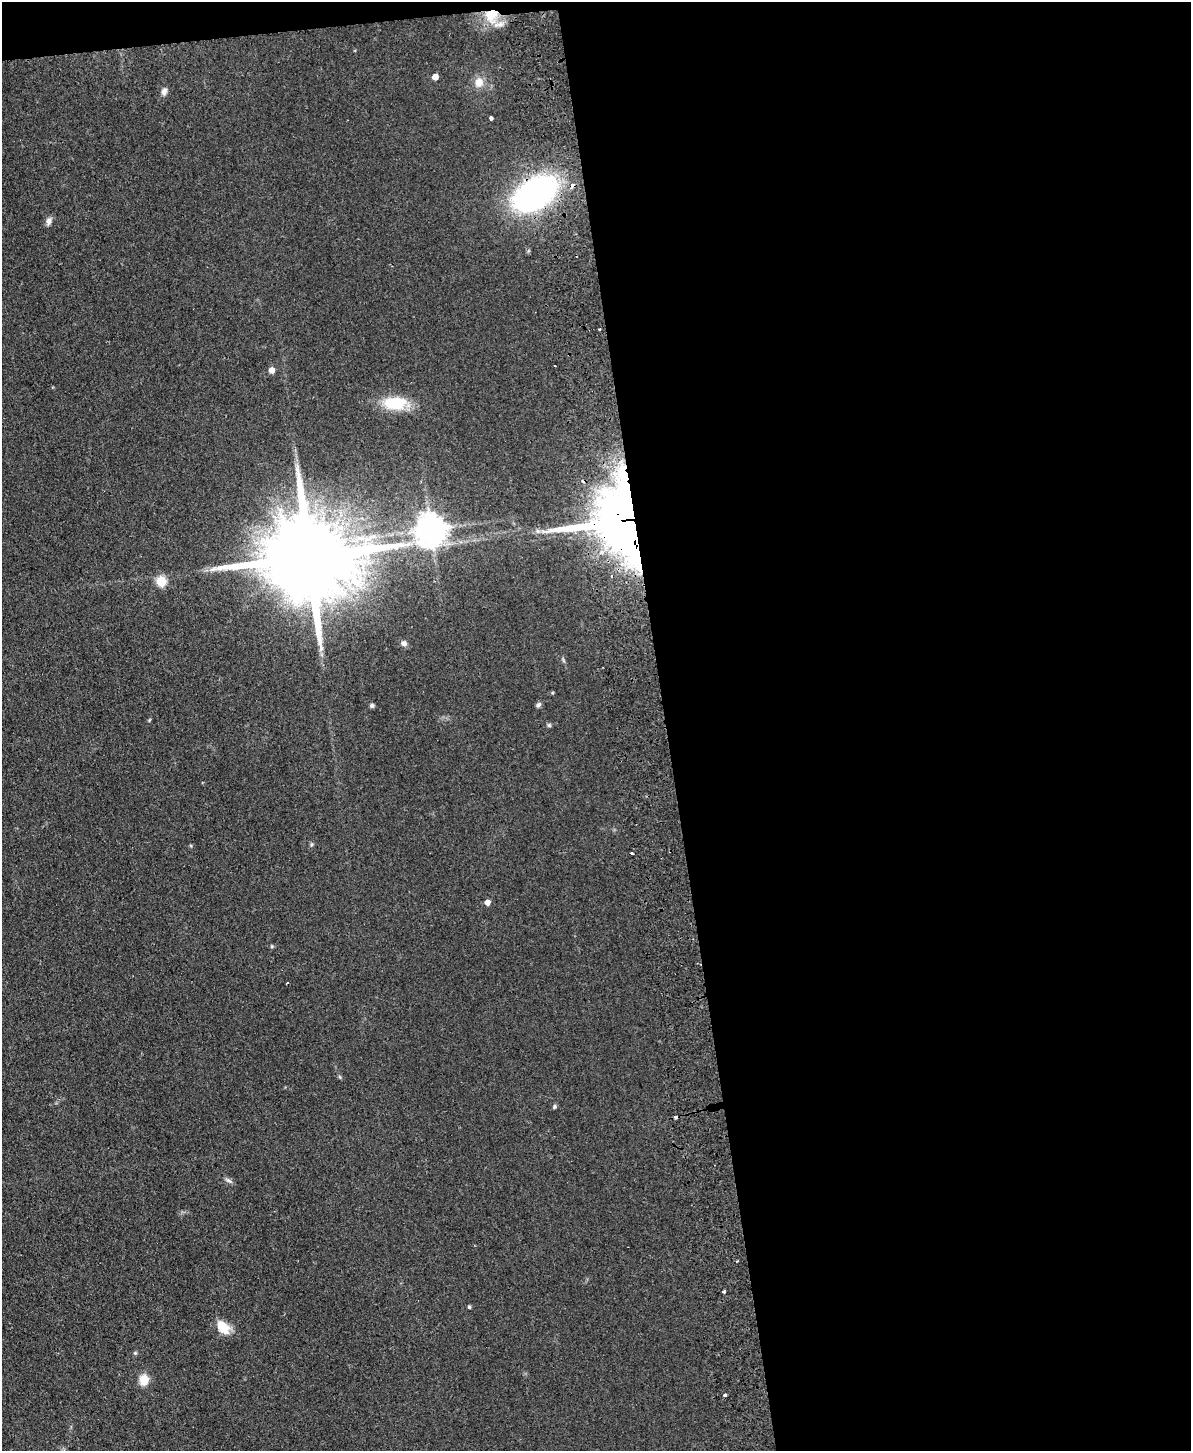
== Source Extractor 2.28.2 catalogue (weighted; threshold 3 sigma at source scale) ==
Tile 4 of 4 x 3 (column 4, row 1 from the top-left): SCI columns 3625-4813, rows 3157-4605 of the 4869 x 4754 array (HDU 1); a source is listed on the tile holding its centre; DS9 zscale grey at full resolution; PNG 1193 x 1453 px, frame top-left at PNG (2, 2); no overlay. Shown black and unused: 45% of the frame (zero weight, under 2 of 3 exposures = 3% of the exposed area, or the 3 px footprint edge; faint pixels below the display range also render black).
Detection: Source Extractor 2.28.2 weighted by HDU 2 'WHT'; one run over the whole footprint, this tile lists its part. Background 0.0633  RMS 0.0093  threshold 0.042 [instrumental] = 3 sigma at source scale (4.5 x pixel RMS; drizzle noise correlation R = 1.50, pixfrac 1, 0.05/0.05 arcsec/px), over >= 5 px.
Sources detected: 38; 1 inside a brighter object's white glare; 2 cosmic-ray / hot-pixel residue — not listed; the other 35 listed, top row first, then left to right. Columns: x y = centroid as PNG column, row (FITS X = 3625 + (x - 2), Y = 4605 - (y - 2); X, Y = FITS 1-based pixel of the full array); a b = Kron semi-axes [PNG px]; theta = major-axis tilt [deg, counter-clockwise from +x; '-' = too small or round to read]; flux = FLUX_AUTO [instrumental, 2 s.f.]
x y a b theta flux
491 15 19 17 64 27
435 77 5 4 - 9.4
479 82 12 11 - 9.3
164 91 10 7 74 4
491 118 4 4 - 2.7
572 186 5 5 - 5.3
535 193 29 17 33 370
49 221 9 7 73 4
599 329 2 2 - 1
555 366 3 2 - 1.2
272 370 5 5 - 7.9
395 403 25 13 2 39
618 524 69 48 -23 520
431 529 10 9 - 1500
538 531 7 6 - 2.6
309 557 31 19 5 23000
161 581 5 5 - 54
404 643 7 6 - 3.7
372 705 6 5 - 2
538 705 7 5 49 2.4
549 725 5 5 - 1.4
311 845 6 4 71 1.3
632 853 3 2 - 2.2
487 902 5 5 - 5.8
272 946 6 4 46 1.1
288 982 3 3 - 0.96
340 1077 6 4 -71 1.1
554 1106 5 5 - 1.6
229 1180 9 6 -38 2.8
724 1292 4 3 - 2.3
469 1307 4 4 - 1.5
223 1327 18 11 -47 17
135 1353 5 5 - 1.3
144 1380 11 9 88 14
725 1395 4 3 - 3.5
Overlapping masked pixels (flux is a lower limit): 4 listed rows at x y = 491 15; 572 186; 535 193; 618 524